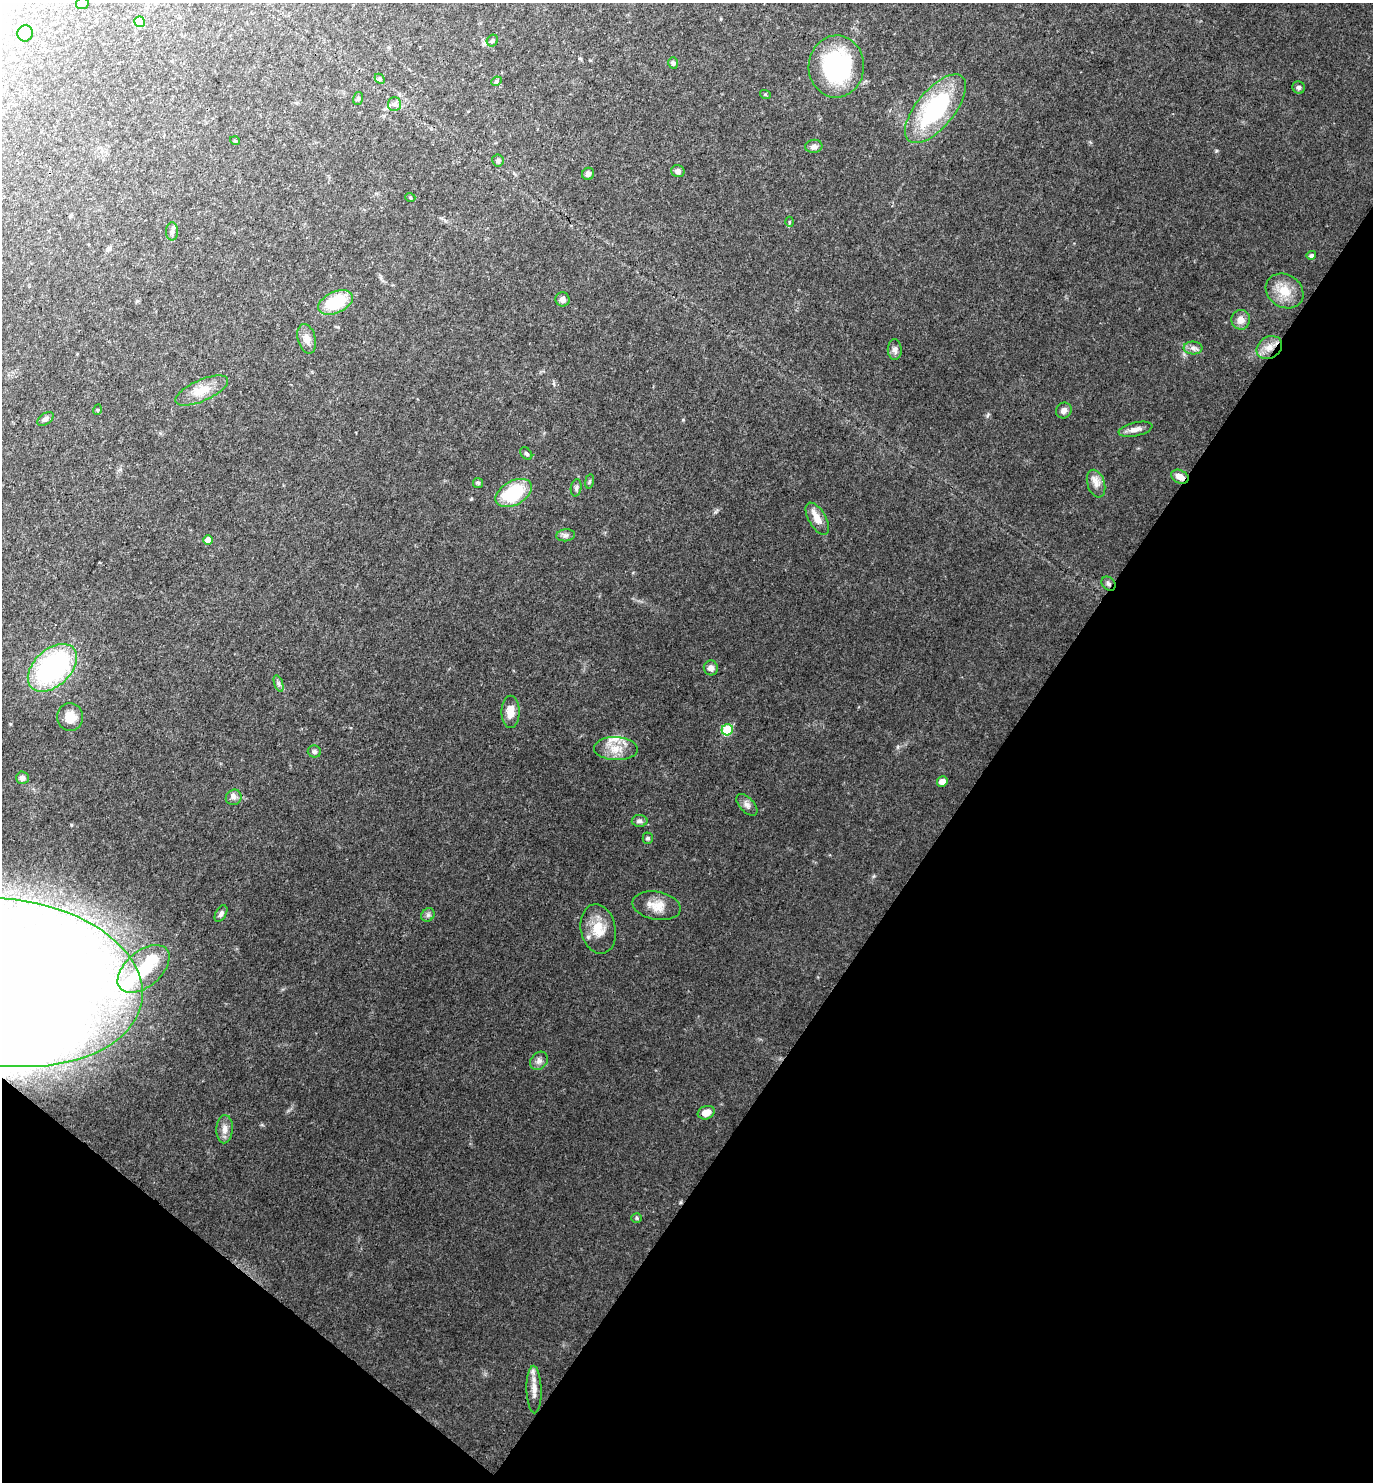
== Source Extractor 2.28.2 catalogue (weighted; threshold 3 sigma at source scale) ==
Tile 15 of 4 x 4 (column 3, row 4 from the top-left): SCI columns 2895-4265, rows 2-1481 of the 5930 x 5925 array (HDU 1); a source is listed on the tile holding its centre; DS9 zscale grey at full resolution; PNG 1375 x 1484 px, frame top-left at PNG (2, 3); each listed source drawn as its Kron ellipse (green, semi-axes under 4 px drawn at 4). Shown black and unused: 33% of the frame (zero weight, under 3 of 4 exposures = <1% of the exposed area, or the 3 px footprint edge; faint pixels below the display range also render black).
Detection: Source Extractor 2.28.2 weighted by HDU 2 'WHT'; one run over the whole footprint, this tile lists its part. Background 0.0881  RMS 0.0073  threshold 0.033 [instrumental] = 3 sigma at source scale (4.5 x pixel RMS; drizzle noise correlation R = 1.50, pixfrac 1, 0.05/0.05 arcsec/px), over >= 5 px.
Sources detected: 76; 3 inside a brighter object's white glare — neither listed nor drawn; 2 inside a brighter listed object's ellipse — not listed separately; the other 71 listed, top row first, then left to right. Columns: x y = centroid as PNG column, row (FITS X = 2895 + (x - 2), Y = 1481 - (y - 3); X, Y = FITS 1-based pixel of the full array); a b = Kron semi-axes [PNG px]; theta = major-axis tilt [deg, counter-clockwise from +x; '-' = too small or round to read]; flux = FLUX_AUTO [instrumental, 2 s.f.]
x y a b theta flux
82 4 6 5 - 1.7
140 22 5 5 - 22
25 33 8 7 - 7
492 41 6 5 - 1.3
673 63 6 4 -73 1.4
836 66 31 27 88 86
380 79 6 4 -45 1
496 81 5 4 - 1.2
1299 87 6 6 - 1.7
765 94 5 3 - 0.71
358 99 7 5 74 1.3
394 104 7 6 - 2.2
935 109 42 19 50 81
235 141 5 3 - 0.76
814 146 8 6 7 3.3
498 161 6 5 - 1.6
678 171 7 6 - 2.6
588 174 6 6 - 2.5
410 197 5 3 - 0.74
789 222 5 3 - 0.76
172 231 9 6 -90 2.5
1311 255 5 4 - 1.9
1285 291 20 16 -32 14
563 299 7 7 - 3.7
335 302 18 10 24 32
1241 320 10 9 - 6
307 339 15 9 -74 6.1
1269 347 13 10 33 7.3
1193 348 9 6 -1 2.8
895 350 10 7 -89 3
202 390 28 10 24 12
97 410 5 3 - 0.67
1064 410 8 7 - 3.3
45 419 9 5 35 2.3
1135 429 17 6 12 4.9
526 454 7 5 -49 1.3
1180 477 9 6 -28 6
589 481 7 4 81 1.1
478 483 5 5 - 1.1
1096 484 14 8 -72 5.4
576 488 8 5 80 1.6
514 493 19 12 29 40
817 519 18 8 -59 8
566 535 9 6 6 2.4
208 540 5 4 - 5
1108 584 8 6 -45 2.1
52 668 29 18 43 130
711 668 7 7 - 4.4
279 683 9 4 -71 1.7
510 712 16 9 -90 8.5
70 717 14 13 - 10
727 730 5 5 - 40
616 749 22 11 -3 12
314 751 6 6 - 1.9
22 778 6 6 - 3.1
942 782 5 5 - 5.1
234 797 8 7 - 3
747 805 13 7 -47 3.4
640 821 8 6 1 1.9
648 838 5 5 - 1.7
656 906 24 14 -10 12
221 914 9 5 60 2.1
428 915 7 6 - 1.8
598 929 25 17 -78 16
144 969 30 18 40 27
5 982 138 83 -7 2000
539 1061 10 8 50 3.2
706 1113 9 6 20 6.7
225 1129 14 8 86 4.9
637 1218 5 5 - 1
534 1390 24 7 -88 7.2
Overlapping masked pixels (flux is a lower limit): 3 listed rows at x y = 1269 347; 1180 477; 1108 584
Isophote crosses this tile's border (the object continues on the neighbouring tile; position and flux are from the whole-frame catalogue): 2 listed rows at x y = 82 4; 5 982
Unlisted compact peaks at least as high as the median listed source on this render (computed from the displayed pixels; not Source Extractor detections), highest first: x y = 1216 151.